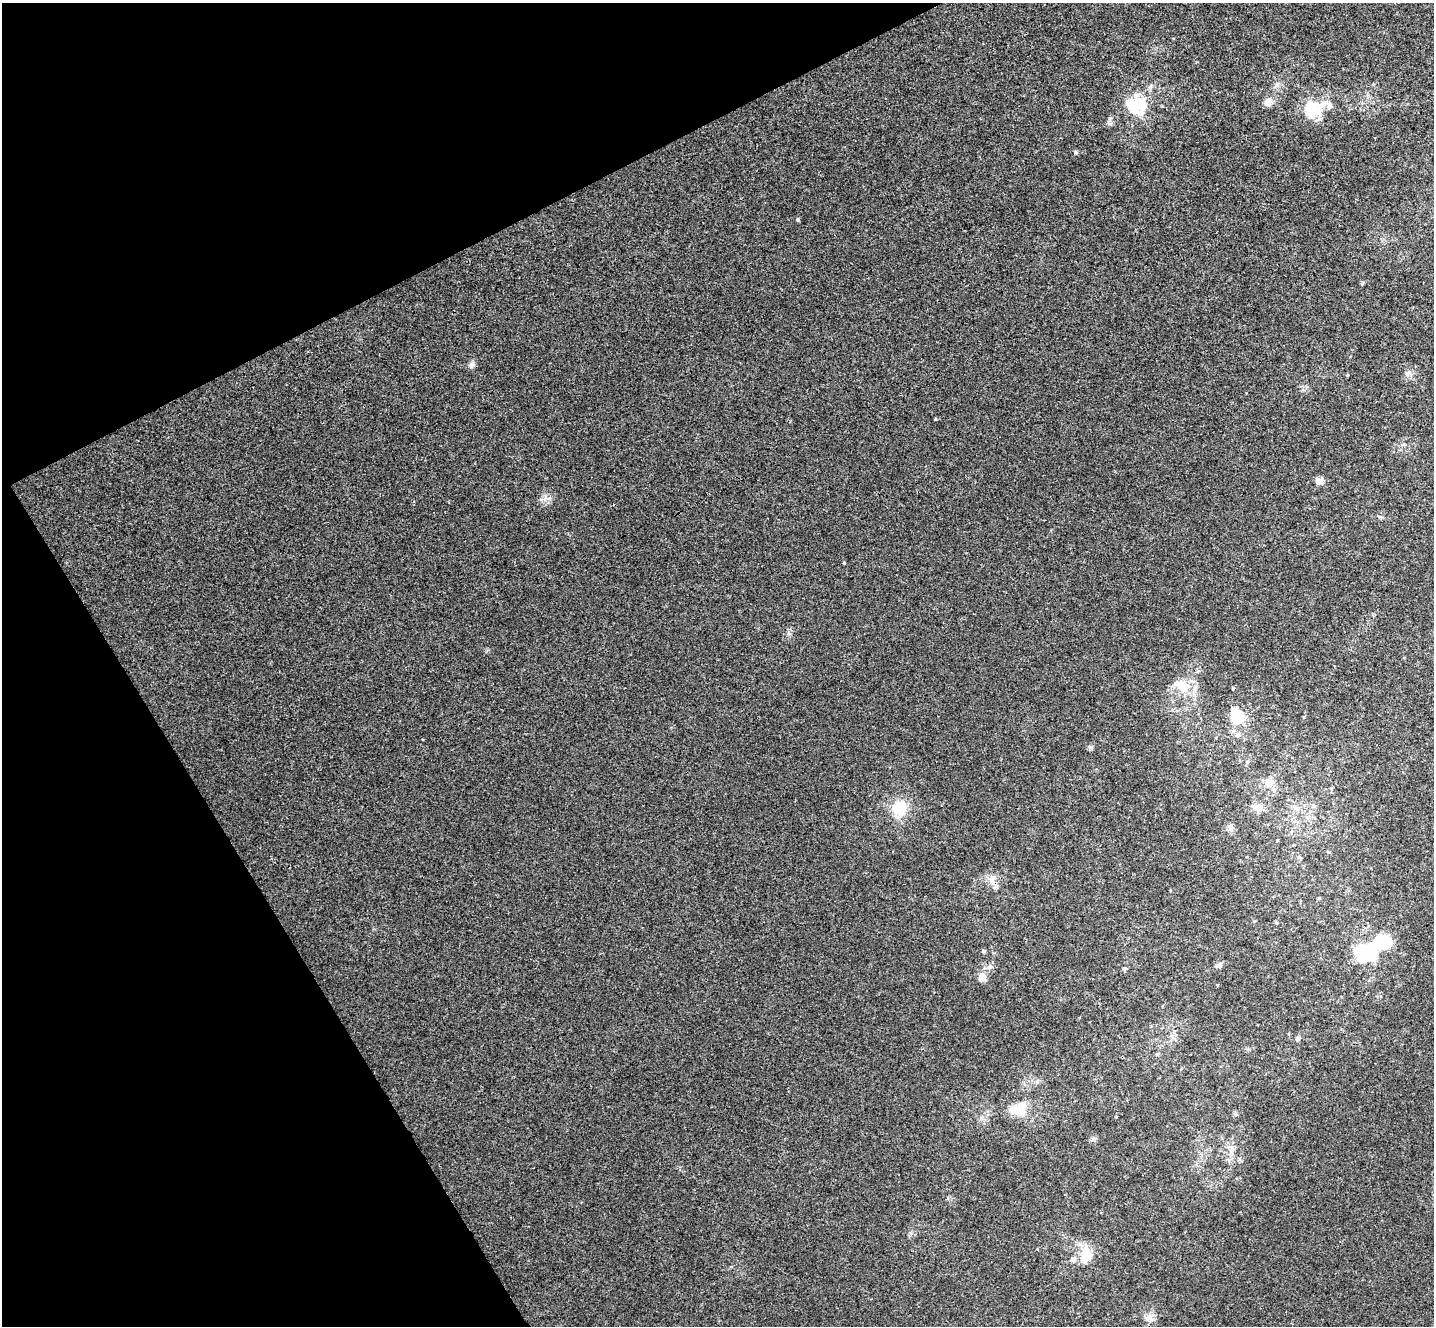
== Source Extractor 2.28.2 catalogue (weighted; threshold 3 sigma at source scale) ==
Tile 5 of 4 x 4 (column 1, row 2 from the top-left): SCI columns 52-1483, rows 2838-4161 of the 5836 x 5807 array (HDU 1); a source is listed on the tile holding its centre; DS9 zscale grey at full resolution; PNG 1436 x 1328 px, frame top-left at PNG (2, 3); no overlay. Shown black and unused: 24% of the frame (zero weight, under 3 of 4 exposures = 6% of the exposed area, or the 3 px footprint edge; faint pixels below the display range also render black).
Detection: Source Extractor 2.28.2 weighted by HDU 2 'WHT'; one run over the whole footprint, this tile lists its part. Background 0.00452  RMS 0.003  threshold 0.0135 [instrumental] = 3 sigma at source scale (4.5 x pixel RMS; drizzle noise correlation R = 1.50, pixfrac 1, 0.05/0.05 arcsec/px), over >= 5 px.
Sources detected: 38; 2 inside a brighter object's white glare — not listed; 2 inside a brighter listed object's ellipse — not listed separately; the other 34 listed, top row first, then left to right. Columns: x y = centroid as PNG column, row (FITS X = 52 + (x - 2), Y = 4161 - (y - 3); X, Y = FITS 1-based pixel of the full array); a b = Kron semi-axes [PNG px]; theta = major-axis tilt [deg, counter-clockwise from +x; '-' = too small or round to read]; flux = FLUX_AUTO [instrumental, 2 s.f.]
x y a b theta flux
1277 85 7 6 - 0.87
1150 87 8 6 88 0.76
1268 102 12 10 53 1.9
1133 106 29 18 -56 8
1313 109 30 24 12 9.9
1076 152 5 4 - 0.41
797 219 6 4 89 0.36
472 364 9 8 - 1.1
1407 374 10 6 46 1.1
935 419 3 3 - 0.25
1319 481 13 9 -19 1.5
1182 685 22 17 -40 6.6
1233 688 4 4 - 0.31
1237 716 12 10 -63 13
1247 762 5 3 - 0.39
1269 783 15 12 17 3.1
1258 807 14 9 5 2.7
899 808 17 15 55 8
1230 827 10 6 -87 1
1328 852 5 3 - 0.3
992 879 12 7 73 1.7
1319 898 5 4 - 0.32
1276 922 5 4 - 0.33
983 951 4 4 - 0.49
1369 952 28 21 18 20
1219 966 7 6 - 0.85
1124 969 5 5 - 0.54
982 977 11 10 - 2.3
1298 1038 6 5 - 0.84
1157 1054 5 4 - 0.46
1020 1108 19 16 52 5.9
1231 1152 11 4 68 1.1
1086 1255 23 16 -88 5.7
1150 1317 12 8 -76 1.8
Unlisted compact peaks at least as high as the median listed source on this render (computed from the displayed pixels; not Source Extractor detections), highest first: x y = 844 563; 545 498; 1090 747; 1362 284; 1093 1139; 1304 717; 788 633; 1380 517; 911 1233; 948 1198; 1246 393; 1170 890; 1404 444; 1037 1249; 423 740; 1217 985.